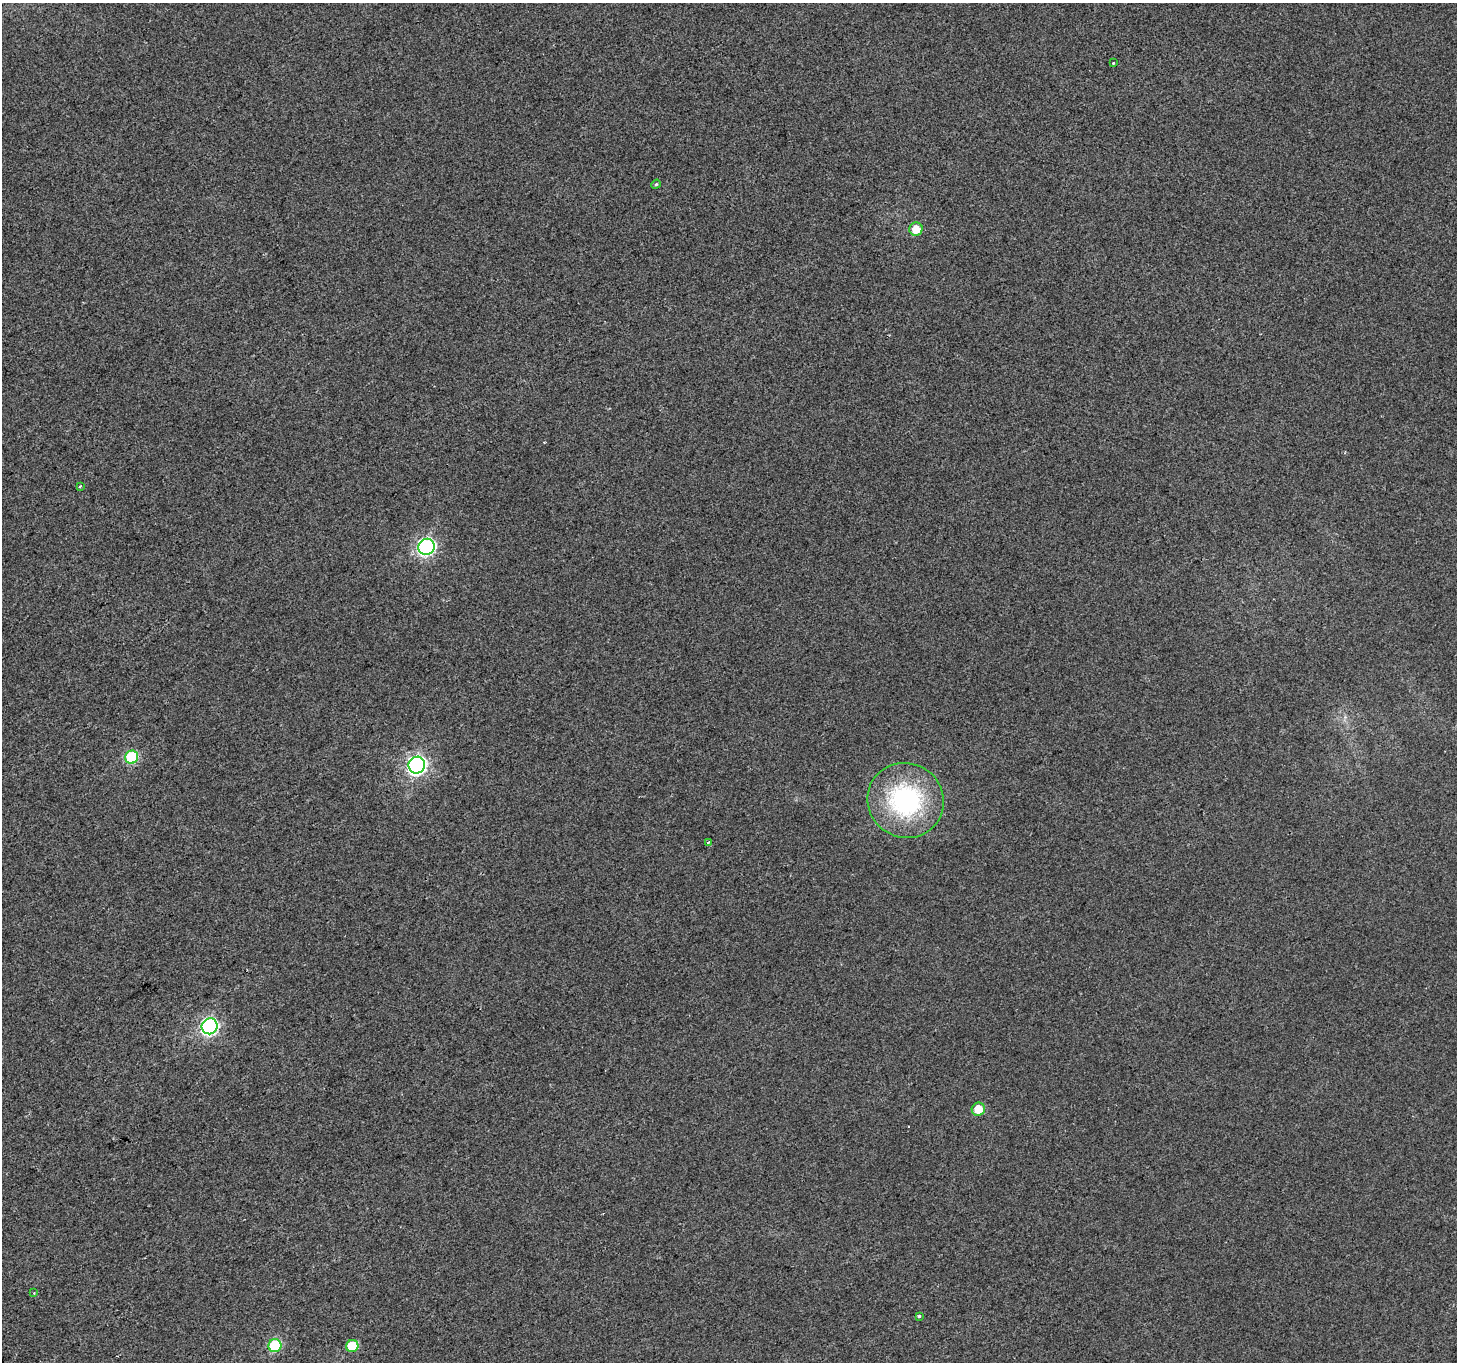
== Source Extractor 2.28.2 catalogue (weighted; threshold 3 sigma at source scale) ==
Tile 7 of 4 x 4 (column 3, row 2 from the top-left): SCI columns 2916-4370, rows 2891-4250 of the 5826 x 5719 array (HDU 1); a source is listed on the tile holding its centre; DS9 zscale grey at full resolution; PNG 1459 x 1364 px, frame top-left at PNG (2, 3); each listed source drawn as its Kron ellipse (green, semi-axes under 4 px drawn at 4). Shown black and unused: <1% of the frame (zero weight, under 2 of 3 exposures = <1% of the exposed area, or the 3 px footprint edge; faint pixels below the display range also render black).
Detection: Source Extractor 2.28.2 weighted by HDU 2 'WHT'; one run over the whole footprint, this tile lists its part. Background 0.00812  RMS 0.0055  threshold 0.0249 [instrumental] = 3 sigma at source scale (4.5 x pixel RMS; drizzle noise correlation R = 1.50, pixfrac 1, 0.0396/0.0396 arcsec/px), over >= 5 px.
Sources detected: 15; all 15 listed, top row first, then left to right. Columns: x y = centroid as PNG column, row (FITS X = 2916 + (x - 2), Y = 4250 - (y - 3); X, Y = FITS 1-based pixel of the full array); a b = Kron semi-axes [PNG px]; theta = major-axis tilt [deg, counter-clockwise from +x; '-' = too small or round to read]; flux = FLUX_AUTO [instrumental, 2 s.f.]
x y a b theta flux
1113 63 3 3 - 0.76
656 184 5 4 - 0.63
916 229 7 6 - 8.1
80 486 3 3 - 1.4
427 547 8 8 - 130
132 757 7 6 - 41
417 765 8 8 - 180
905 800 39 37 -31 79
708 842 3 2 - 0.74
210 1026 8 7 - 130
978 1109 7 6 - 8.7
34 1293 3 3 - 0.49
919 1316 3 3 - 1.5
275 1346 6 6 - 38
352 1346 6 6 - 16